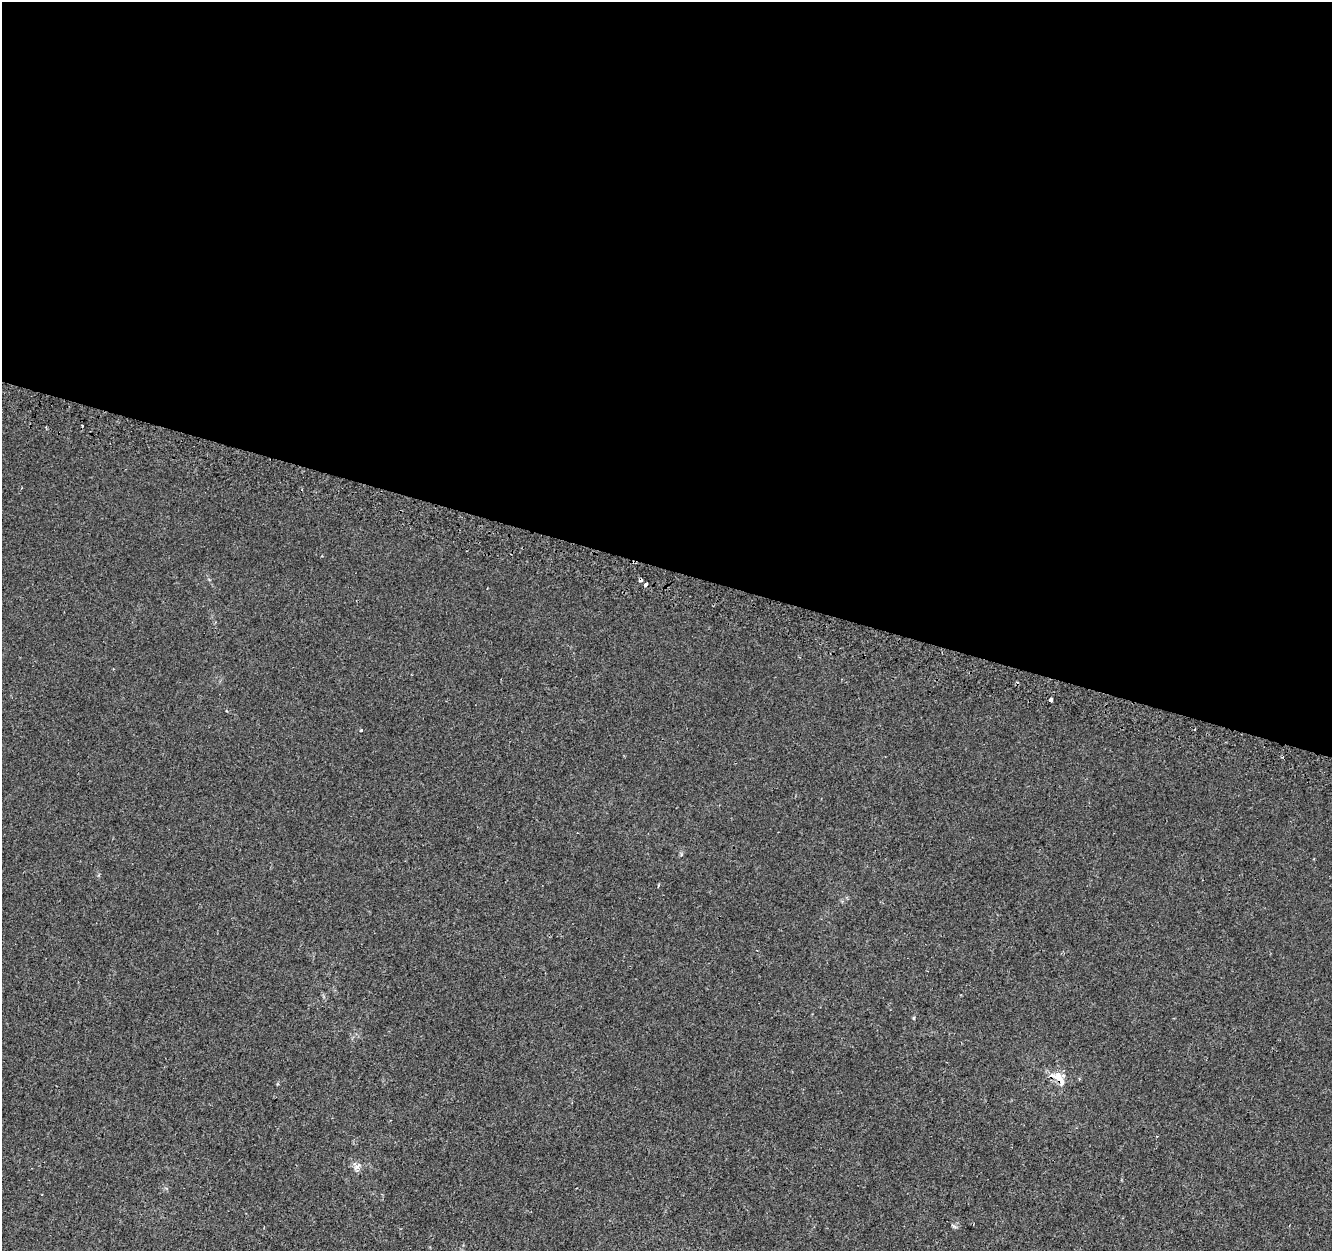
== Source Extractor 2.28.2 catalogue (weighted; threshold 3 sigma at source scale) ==
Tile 3 of 4 x 4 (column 3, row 1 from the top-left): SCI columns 2698-4027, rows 4076-5324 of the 5374 x 5589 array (HDU 1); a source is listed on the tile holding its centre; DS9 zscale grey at full resolution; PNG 1334 x 1253 px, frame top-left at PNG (2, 2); no overlay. Shown black and unused: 45% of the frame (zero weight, under 2 of 3 exposures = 3% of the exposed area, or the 3 px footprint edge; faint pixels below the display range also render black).
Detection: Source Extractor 2.28.2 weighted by HDU 2 'WHT'; one run over the whole footprint, this tile lists its part. Background 1.37e-04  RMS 0.0028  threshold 0.0124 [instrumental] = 3 sigma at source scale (4.5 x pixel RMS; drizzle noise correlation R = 1.50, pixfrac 1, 0.0396/0.0396 arcsec/px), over >= 5 px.
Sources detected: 9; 3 cosmic-ray / hot-pixel residue — not listed; the other 6 listed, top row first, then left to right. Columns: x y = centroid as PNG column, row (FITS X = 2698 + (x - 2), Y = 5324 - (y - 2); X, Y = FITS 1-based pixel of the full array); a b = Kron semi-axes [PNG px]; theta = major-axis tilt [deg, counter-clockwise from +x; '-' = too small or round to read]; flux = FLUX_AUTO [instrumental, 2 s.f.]
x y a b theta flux
646 584 4 3 - 2.6
1051 699 4 4 - 1.1
361 730 4 3 - 0.38
1059 1079 19 11 -57 3.9
356 1167 7 5 43 0.78
954 1226 7 4 -19 0.43
Overlapping masked pixels (flux is a lower limit): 1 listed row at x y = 1059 1079